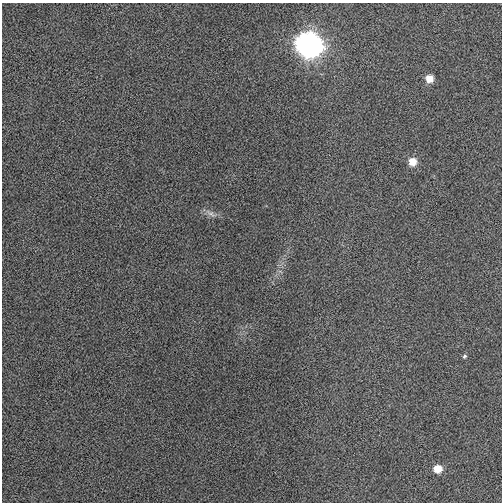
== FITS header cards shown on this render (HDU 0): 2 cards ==
NAXIS1  =                  500
NAXIS2  =                  500

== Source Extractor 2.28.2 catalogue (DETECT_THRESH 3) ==
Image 500 x 500 px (HDU 0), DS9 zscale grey, 1 PNG px = 1 image px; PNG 504 x 504 px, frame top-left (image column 1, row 500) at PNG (2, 3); no overlay
Background -0.00119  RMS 0.0086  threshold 0.0257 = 3 sigma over >= 5 px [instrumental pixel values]
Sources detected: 6; all 6 listed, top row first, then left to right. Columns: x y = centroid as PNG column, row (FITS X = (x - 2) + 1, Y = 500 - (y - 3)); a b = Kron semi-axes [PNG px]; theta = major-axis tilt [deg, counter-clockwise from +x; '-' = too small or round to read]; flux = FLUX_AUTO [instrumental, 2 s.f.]
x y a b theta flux
308 45 10 9 - 710
429 78 6 6 - 9.1
412 162 6 6 - 9.6
211 213 16 6 -30 3
465 356 6 4 34 0.93
438 469 6 6 - 11